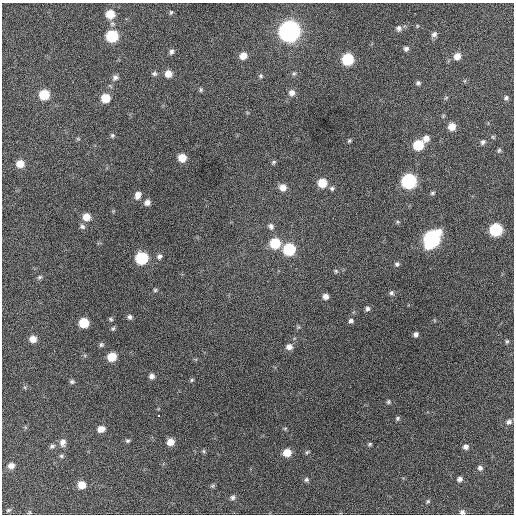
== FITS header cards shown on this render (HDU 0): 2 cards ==
NAXIS1  =                  512 / Axis length
NAXIS2  =                  512 / Axis length

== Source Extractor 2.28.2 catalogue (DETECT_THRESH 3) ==
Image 512 x 512 px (HDU 0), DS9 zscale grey, 1 PNG px = 1 image px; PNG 516 x 516 px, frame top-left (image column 1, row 512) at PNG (2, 3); no overlay
Background 379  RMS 19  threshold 57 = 3 sigma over >= 5 px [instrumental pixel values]
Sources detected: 98; all 98 listed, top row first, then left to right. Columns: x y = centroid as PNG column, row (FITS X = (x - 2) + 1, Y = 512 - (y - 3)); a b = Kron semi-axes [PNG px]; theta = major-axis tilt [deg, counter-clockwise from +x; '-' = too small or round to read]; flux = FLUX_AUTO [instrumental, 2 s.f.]
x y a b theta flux
171 12 6 4 74 2000
110 14 8 8 - 23000
417 26 5 3 - 1100
399 28 8 7 - 4500
289 31 9 9 - 910000
434 34 8 6 44 4100
112 36 8 7 - 75000
406 49 6 6 - 3600
171 52 7 5 71 3600
243 56 7 7 - 12000
457 56 8 7 - 10000
348 59 7 7 - 71000
154 74 7 6 - 2900
168 74 7 7 - 12000
294 74 6 5 - 2100
261 76 7 6 - 2400
115 77 8 7 - 4400
418 83 6 5 - 2800
201 90 6 4 -90 1900
292 93 8 8 - 6500
44 94 7 7 - 39000
105 98 7 7 - 23000
446 98 6 4 20 1500
506 98 7 6 - 2800
452 127 7 7 - 14000
112 135 6 6 - 2200
426 138 8 7 - 9200
78 139 6 3 -18 1400
349 141 6 4 62 1700
483 142 7 5 47 3800
418 145 7 7 - 43000
499 150 7 5 73 2400
182 158 6 6 - 19000
273 162 6 4 42 2100
20 164 7 7 - 15000
409 181 8 8 - 190000
322 183 7 7 - 24000
283 188 8 8 - 9500
332 188 6 6 - 2700
432 193 6 5 - 2200
138 195 8 6 73 6900
147 202 7 6 - 5600
86 217 7 7 - 14000
397 222 6 5 - 1800
271 226 8 7 - 4500
82 227 7 6 - 3200
496 230 8 7 - 100000
432 239 10 8 53 330000
275 243 8 8 - 44000
289 249 8 7 - 80000
159 256 7 6 - 3800
141 258 8 7 - 97000
397 264 6 5 - 2700
336 271 5 5 - 2100
40 277 7 4 27 2300
155 290 5 4 - 1800
391 293 6 6 - 2900
325 296 6 6 - 6100
367 309 7 5 66 3600
130 317 6 5 - 3300
111 319 6 4 -28 1800
351 321 7 6 - 3300
84 323 7 7 - 36000
113 328 6 4 61 2000
416 334 5 5 - 3700
33 339 7 6 - 11000
507 341 6 4 73 1800
101 345 6 6 - 2500
289 347 7 7 - 7100
112 357 7 7 - 25000
152 376 6 6 - 5000
192 380 5 4 - 1800
72 382 6 6 - 2700
388 402 6 5 - 2100
158 416 3 2 - 1600
397 418 6 5 - 2100
509 422 7 6 - 4000
101 429 7 6 - 9600
127 441 6 4 13 2400
62 442 10 8 84 7400
170 442 7 7 - 13000
370 444 6 4 17 1800
52 446 8 5 29 3100
466 447 7 6 - 4800
204 451 6 4 -90 1700
307 452 6 4 44 1600
287 453 7 6 - 18000
61 456 6 5 - 2200
11 466 7 6 - 7300
480 468 6 6 - 3900
460 479 6 5 - 4400
306 480 6 5 - 2600
81 485 7 7 - 16000
213 486 7 5 21 2000
232 497 7 7 - 3400
428 501 6 5 - 1800
8 510 5 4 - 1600
462 512 6 6 - 3600
At the frame edge (FLAGS 8, measured only in part): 1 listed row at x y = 462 512